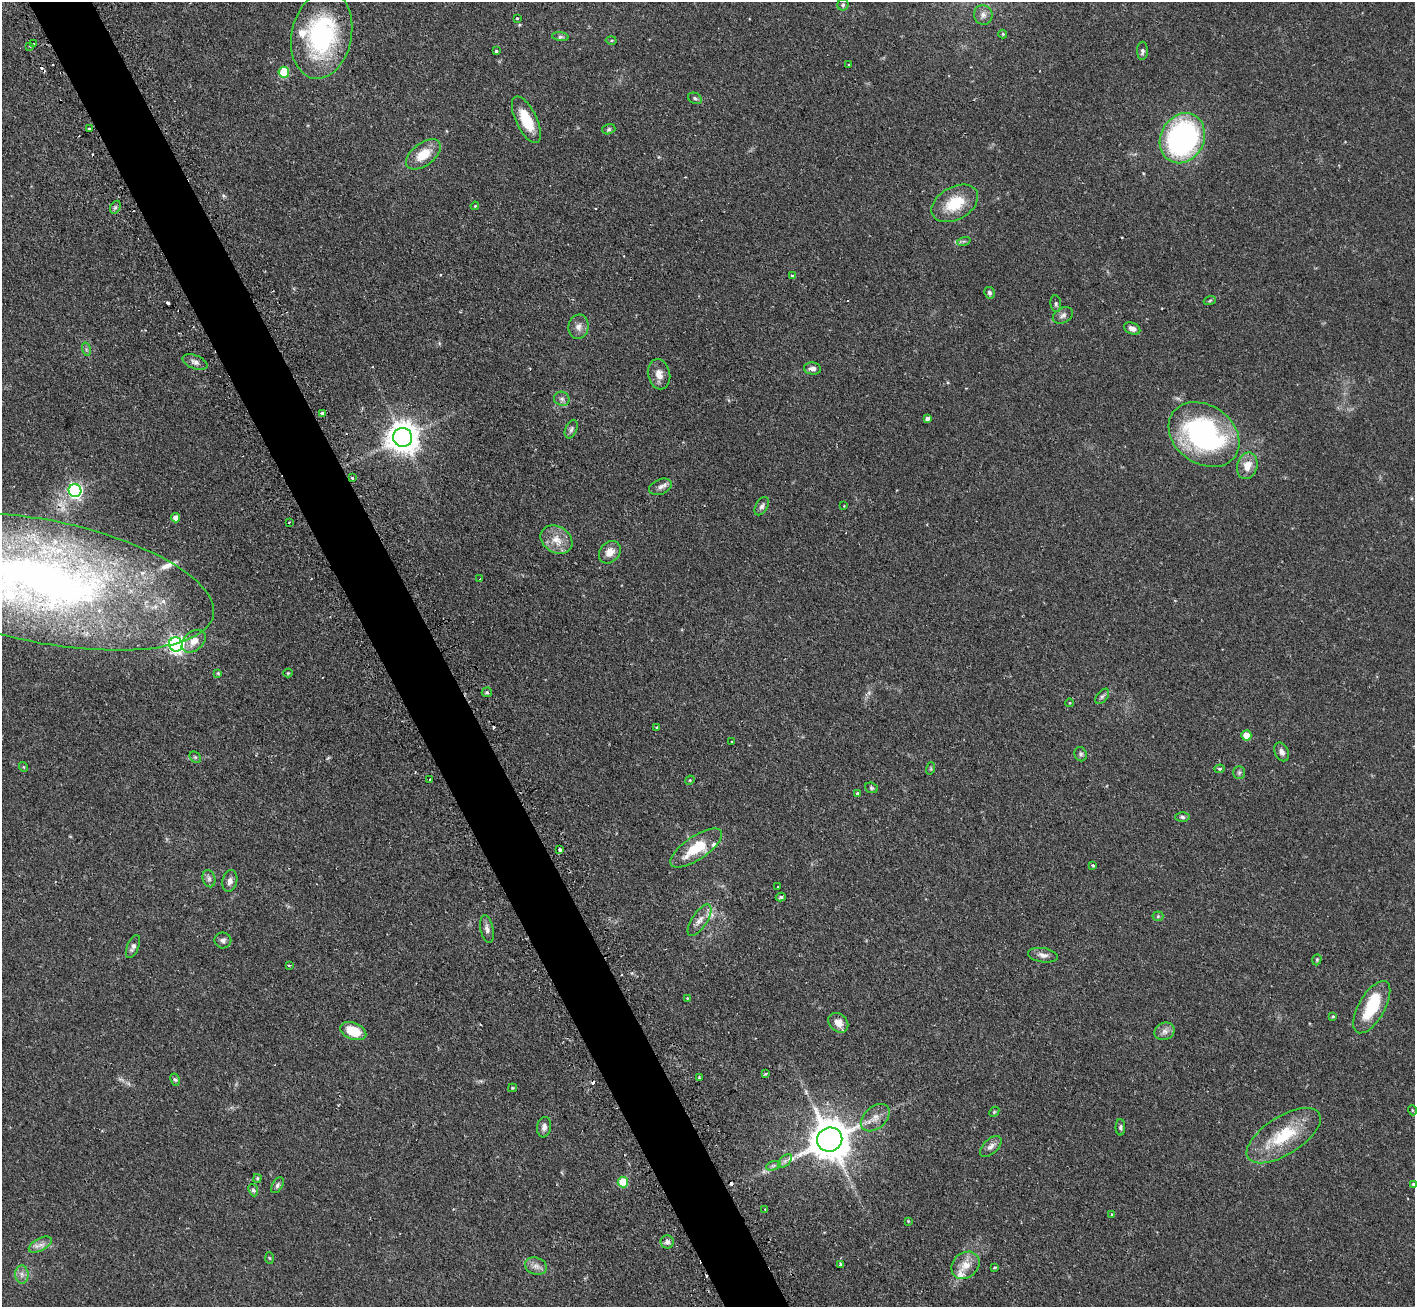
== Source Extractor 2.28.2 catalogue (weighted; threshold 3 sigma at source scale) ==
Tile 11 of 4 x 4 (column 3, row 3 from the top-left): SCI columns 2867-4279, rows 1488-2792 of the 5734 x 5719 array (HDU 1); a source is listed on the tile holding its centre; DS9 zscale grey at full resolution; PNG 1417 x 1309 px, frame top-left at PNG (2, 2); each listed source drawn as its Kron ellipse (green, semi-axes under 4 px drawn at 4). Shown black and unused: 5% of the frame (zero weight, under 2 of 3 exposures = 4% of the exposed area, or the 3 px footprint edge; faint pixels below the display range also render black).
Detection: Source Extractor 2.28.2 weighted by HDU 2 'WHT'; one run over the whole footprint, this tile lists its part. Background 0.12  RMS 0.0059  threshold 0.0263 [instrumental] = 3 sigma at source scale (4.5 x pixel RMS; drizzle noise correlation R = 1.50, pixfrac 1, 0.05/0.05 arcsec/px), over >= 5 px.
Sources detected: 140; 1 too faint to see at this stretch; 1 inside a brighter object's white glare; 8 cosmic-ray / hot-pixel residue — neither listed nor drawn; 5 inside a brighter listed object's ellipse — not listed separately; the other 125 listed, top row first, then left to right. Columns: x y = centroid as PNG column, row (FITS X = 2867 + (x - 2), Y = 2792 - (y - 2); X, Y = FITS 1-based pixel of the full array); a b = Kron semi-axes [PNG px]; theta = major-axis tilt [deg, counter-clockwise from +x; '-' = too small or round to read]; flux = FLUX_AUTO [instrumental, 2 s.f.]
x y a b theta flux
843 5 5 5 - 1
983 15 10 9 - 2.8
517 18 3 3 - 0.88
1003 34 4 4 - 0.6
322 35 44 30 78 73
560 37 8 4 -7 1.2
611 40 5 3 - 0.64
34 44 3 2 - 1.1
30 46 2 2 - 0.61
496 51 3 3 - 0.76
1142 51 9 5 89 1.8
848 65 2 2 - 0.5
284 72 5 5 - 23
695 98 7 5 -28 1.2
526 120 25 10 -64 16
90 129 3 3 - 1.1
609 129 7 5 17 0.96
1182 138 26 21 62 120
423 154 20 11 37 12
955 203 25 16 30 19
475 206 4 3 - 0.56
115 207 7 5 59 1.1
964 241 7 4 18 0.97
792 275 3 3 - 1.9
989 293 6 5 - 1.2
1210 300 6 4 21 0.72
1056 304 8 5 -82 1.2
1063 315 11 7 28 2.2
579 327 12 10 83 3.6
1132 328 8 5 -23 2.8
86 349 7 4 -72 1
195 362 13 6 -21 2.6
813 369 8 6 -9 2.7
659 374 15 11 -77 5.1
562 399 8 7 - 2
323 414 4 4 - 5.8
927 419 4 4 - 2
571 429 10 6 67 1.6
1204 435 38 29 -35 120
403 437 9 9 - 920
1247 466 13 10 76 7.2
352 478 3 3 - 2.6
660 487 12 7 23 2.5
75 490 6 6 - 130
762 506 10 5 60 1.8
844 506 2 2 - 0.45
176 518 4 4 - 4.1
289 522 3 2 - 0.72
556 540 17 13 -32 8.5
610 552 12 9 49 5.6
480 579 2 2 - 0.38
41 581 176 61 -11 430
194 641 14 9 41 6.4
176 644 7 6 - 190
218 673 4 4 - 0.68
288 673 4 4 - 0.56
487 692 5 5 - 0.87
1102 696 9 5 51 1.3
1070 703 4 3 - 0.42
656 727 3 2 - 0.55
1246 735 5 5 - 10
732 742 3 2 - 0.58
1282 752 10 6 -65 2.5
1081 754 7 6 - 1.2
195 757 6 5 - 0.86
24 767 5 3 - 0.51
931 768 6 4 73 0.72
1220 769 5 4 - 0.76
1239 773 6 5 - 1.1
430 779 3 2 - 0.68
690 780 5 4 - 0.55
871 788 6 5 - 0.99
857 793 3 3 - 0.87
1182 817 7 5 -2 1.2
696 848 30 11 34 20
560 849 4 3 - 4
1093 866 3 3 - 2.5
209 879 9 6 -75 1.9
230 881 11 7 76 3
778 886 3 2 - 0.6
781 897 5 4 - 1.2
1158 916 5 5 - 0.78
700 920 18 7 57 4.3
487 929 14 6 -79 2.5
223 940 8 8 - 2
133 947 12 5 67 2.2
1043 955 15 7 -9 3
1317 960 6 4 71 0.74
289 965 3 3 - 0.7
687 998 4 4 - 0.54
1372 1007 29 13 60 25
1333 1016 4 3 - 0.65
838 1023 11 8 -42 5.4
353 1031 13 8 -21 13
1165 1031 10 8 23 3
765 1074 3 2 - 0.88
700 1078 4 3 - 0.83
175 1079 6 4 -61 0.96
512 1088 4 4 - 0.61
1412 1110 5 3 - 0.51
994 1112 6 4 46 0.8
875 1118 16 11 41 5.9
544 1127 10 7 82 2.5
1120 1127 8 5 -90 1.1
1284 1136 42 19 32 27
830 1139 13 12 - 1800
991 1146 13 7 45 2.8
785 1161 8 5 45 1.8
773 1166 7 4 19 1.4
257 1178 4 3 - 0.84
623 1182 5 5 - 21
1413 1184 3 3 - 0.67
277 1185 9 5 59 1.3
253 1190 6 4 -67 1.5
765 1209 2 2 - 0.52
1111 1214 3 3 - 0.68
908 1221 3 3 - 0.44
667 1242 6 6 - 2.2
40 1245 12 6 28 3.2
269 1258 6 4 -87 0.65
840 1264 3 3 - 0.75
965 1265 15 12 40 7.6
536 1266 11 8 -18 3.3
995 1268 3 3 - 0.84
22 1274 9 6 -88 2.6
Overlapping masked pixels (flux is a lower limit): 2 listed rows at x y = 323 414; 41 581
Isophote crosses this tile's border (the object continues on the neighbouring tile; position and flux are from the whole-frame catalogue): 1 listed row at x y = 41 581